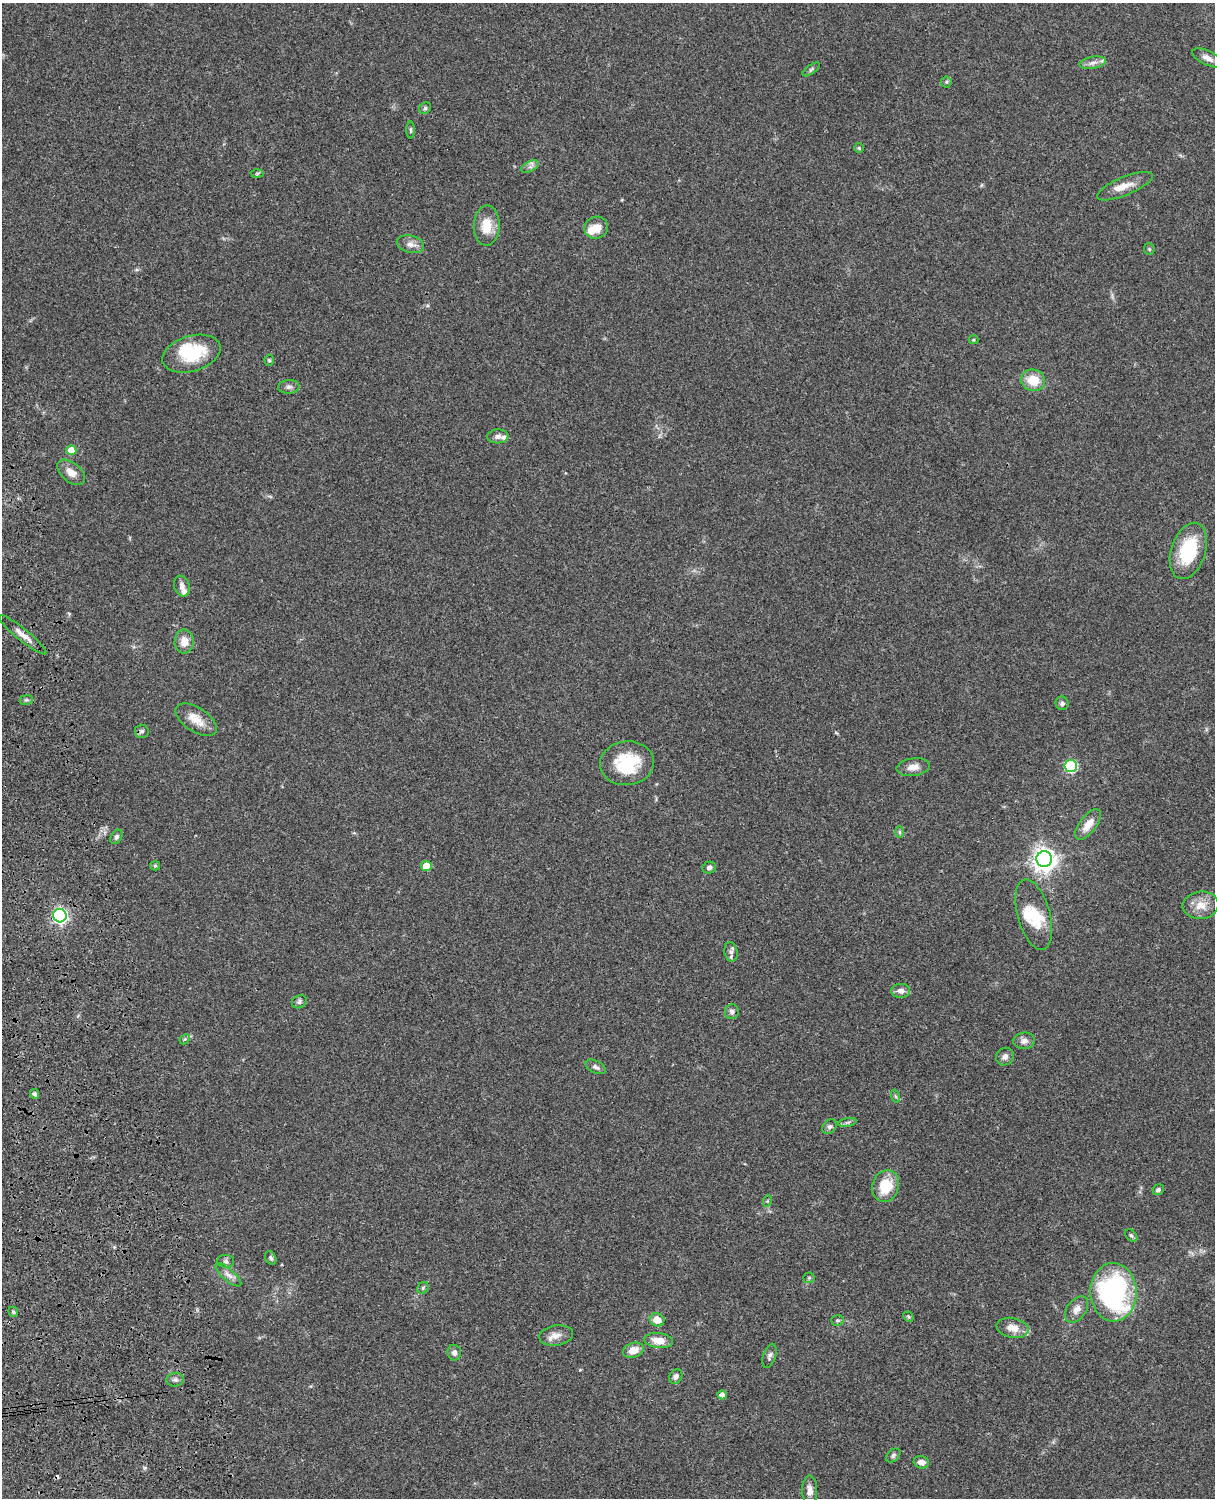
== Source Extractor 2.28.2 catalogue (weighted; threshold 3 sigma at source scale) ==
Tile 7 of 4 x 3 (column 3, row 2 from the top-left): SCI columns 2546-3758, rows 1772-3267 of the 5088 x 4925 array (HDU 1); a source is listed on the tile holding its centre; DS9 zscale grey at full resolution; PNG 1217 x 1500 px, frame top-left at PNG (2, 3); each listed source drawn as its Kron ellipse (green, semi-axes under 4 px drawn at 4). Shown black and unused: <1% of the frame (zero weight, under 3 of 4 exposures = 6% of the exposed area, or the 3 px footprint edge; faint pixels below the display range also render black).
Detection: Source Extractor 2.28.2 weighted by HDU 2 'WHT'; one run over the whole footprint, this tile lists its part. Background 0.0765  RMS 0.0057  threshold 0.0258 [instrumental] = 3 sigma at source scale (4.5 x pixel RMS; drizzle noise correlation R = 1.50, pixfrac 1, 0.05/0.05 arcsec/px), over >= 5 px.
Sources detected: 90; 1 inside a brighter object's white glare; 1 cosmic-ray / hot-pixel residue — neither listed nor drawn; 6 inside a brighter listed object's ellipse — not listed separately; the other 82 listed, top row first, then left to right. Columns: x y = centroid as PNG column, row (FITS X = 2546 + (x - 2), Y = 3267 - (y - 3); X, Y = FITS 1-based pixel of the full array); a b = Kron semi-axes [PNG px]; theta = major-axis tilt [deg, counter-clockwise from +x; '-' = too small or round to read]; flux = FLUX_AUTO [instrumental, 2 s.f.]
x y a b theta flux
1207 58 16 7 -25 3.8
1093 63 13 6 10 2.9
811 69 10 4 36 1.1
946 82 5 5 - 0.88
425 108 6 5 - 0.97
411 130 8 3 -90 0.82
859 148 5 5 - 0.8
530 167 9 5 27 1.7
257 173 6 4 2 0.78
1125 186 30 9 23 6.7
487 226 20 13 88 11
596 228 12 11 - 7.2
410 244 14 8 -14 3.9
1149 249 6 5 - 0.84
973 340 5 4 - 0.73
191 354 30 17 17 27
269 360 5 4 - 0.85
1033 380 12 11 - 11
289 387 11 6 3 2.1
498 436 10 7 4 2.6
71 450 5 5 - 8.9
71 472 16 9 -39 5.1
1188 551 29 17 71 31
182 586 10 7 -72 2.9
23 635 30 6 -39 4.9
184 641 12 9 89 6.2
26 700 7 4 10 1
1062 703 7 6 - 1.5
196 720 23 12 -33 8.4
142 731 7 6 - 1.5
627 763 27 22 6 26
1071 766 6 6 - 62
913 767 17 9 8 4.6
1088 824 18 8 52 7.4
899 832 6 4 -89 0.85
116 837 8 5 58 1.3
1044 859 8 8 - 470
155 866 5 4 - 0.71
426 866 5 5 - 12
709 868 7 6 - 1.6
1201 905 18 13 6 7.6
1034 915 36 16 -75 17
60 916 7 6 - 140
731 952 10 6 -79 2.1
901 991 9 7 -1 2.9
299 1002 7 6 - 1.3
732 1012 7 7 - 1.7
185 1039 6 4 45 0.83
1024 1041 11 8 5 3.1
1005 1057 9 8 - 2.5
596 1067 11 6 -27 1.9
35 1094 5 4 - 1.8
895 1096 7 4 -71 0.9
847 1122 9 4 9 1.3
830 1127 8 6 44 1.6
886 1186 16 13 73 16
1158 1190 6 5 - 1.4
767 1201 6 3 71 0.66
1131 1236 7 5 -49 1.1
271 1258 7 5 -61 1.3
226 1261 8 6 -1 1.7
228 1275 16 6 -41 3.3
809 1278 5 5 - 0.81
423 1288 6 5 - 0.95
1114 1292 29 23 -88 100
1077 1309 15 9 53 4.2
13 1312 5 4 - 0.91
908 1317 5 4 - 0.8
657 1320 7 6 - 6.9
837 1320 6 5 - 0.95
1013 1328 16 9 -11 6.8
556 1336 17 10 9 4.8
659 1341 14 7 -6 7.3
633 1350 11 7 20 6.9
454 1353 8 7 - 1.9
770 1356 12 6 73 2
676 1377 8 6 56 1.9
175 1380 8 6 7 1.9
722 1395 4 4 - 3.7
893 1456 8 5 42 1.3
921 1462 8 6 -15 3.2
810 1490 15 7 -90 3.8
Overlapping masked pixels (flux is a lower limit): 2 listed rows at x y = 23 635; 60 916